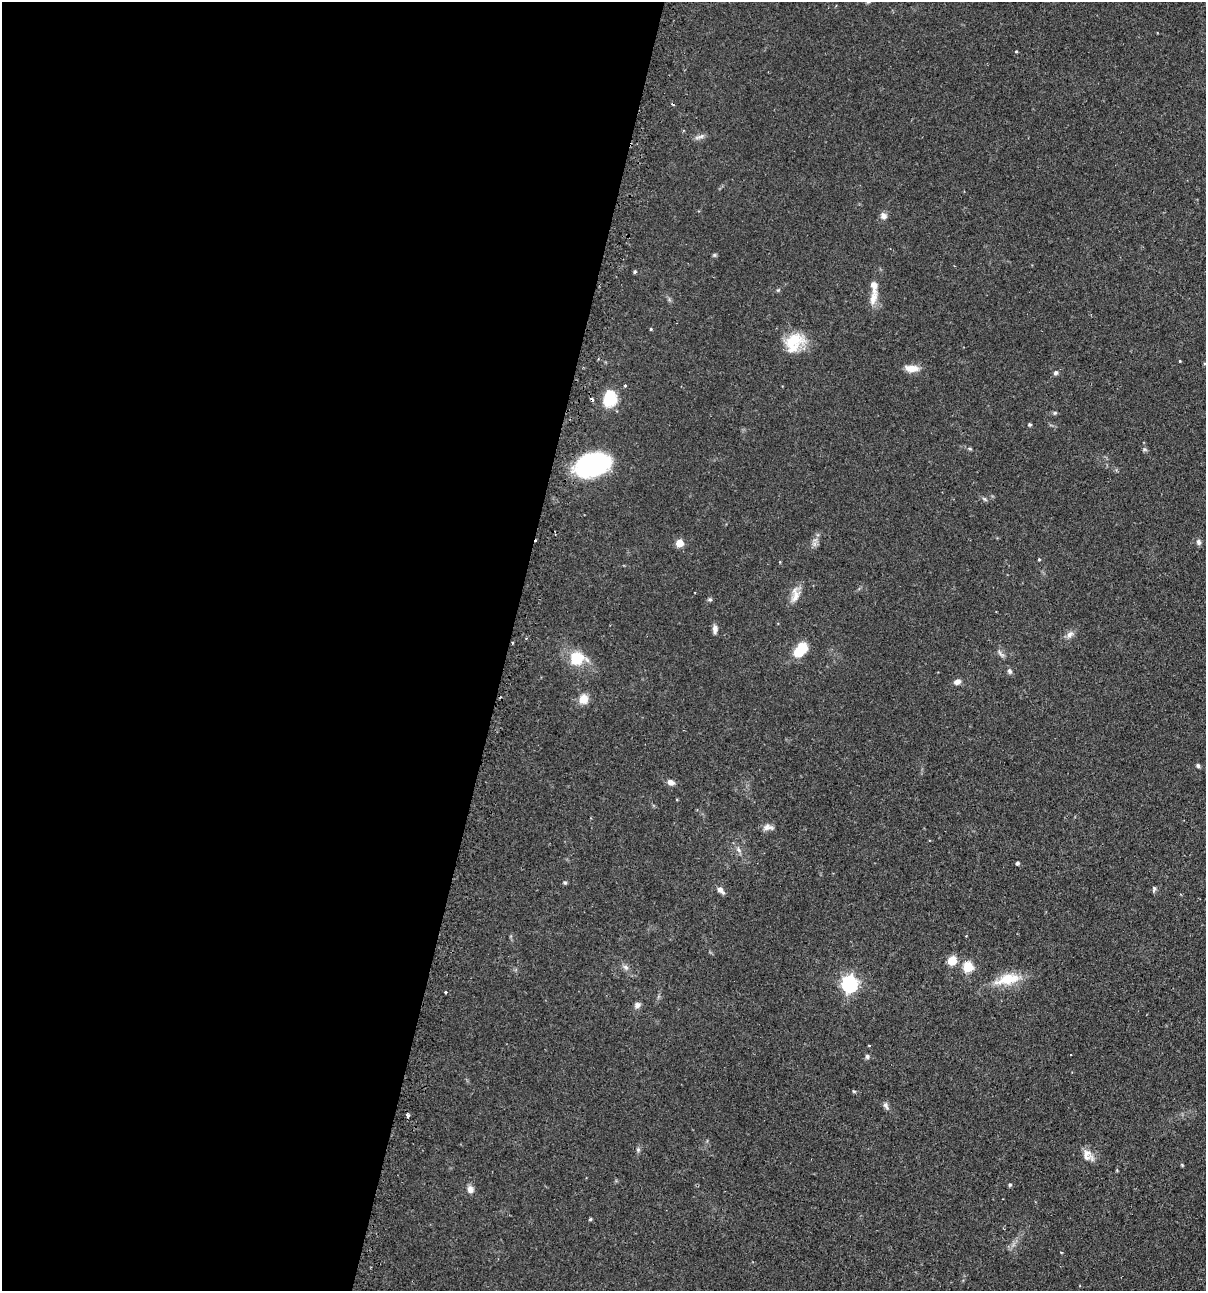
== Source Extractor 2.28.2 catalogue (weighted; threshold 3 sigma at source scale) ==
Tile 5 of 4 x 4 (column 1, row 2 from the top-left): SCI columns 154-1357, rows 2614-3902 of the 5247 x 5227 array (HDU 1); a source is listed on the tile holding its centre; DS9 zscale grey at full resolution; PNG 1208 x 1293 px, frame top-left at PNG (2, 2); no overlay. Shown black and unused: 42% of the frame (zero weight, under 2 of 3 exposures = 4% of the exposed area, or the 3 px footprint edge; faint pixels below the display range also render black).
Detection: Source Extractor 2.28.2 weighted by HDU 2 'WHT'; one run over the whole footprint, this tile lists its part. Background 0.0889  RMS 0.0054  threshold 0.0242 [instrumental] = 3 sigma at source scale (4.5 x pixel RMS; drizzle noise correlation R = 1.50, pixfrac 1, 0.05/0.05 arcsec/px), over >= 5 px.
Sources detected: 66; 4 cosmic-ray / hot-pixel residue — not listed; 2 inside a brighter listed object's ellipse — not listed separately; the other 60 listed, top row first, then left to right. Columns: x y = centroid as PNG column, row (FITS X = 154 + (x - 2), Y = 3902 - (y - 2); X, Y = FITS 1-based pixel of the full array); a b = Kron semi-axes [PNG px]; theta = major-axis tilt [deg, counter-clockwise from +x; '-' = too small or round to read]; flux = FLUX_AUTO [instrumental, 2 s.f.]
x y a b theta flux
1016 51 4 3 - 0.48
701 136 11 5 22 1.7
883 216 9 8 - 2.4
714 255 5 5 - 0.72
635 272 4 4 - 0.71
778 290 5 4 - 0.59
873 298 23 9 74 5.6
651 329 4 3 - 0.5
793 340 28 17 15 15
1180 361 3 3 - 0.4
911 368 16 8 -4 5.8
1056 373 6 5 - 1.1
625 385 3 3 - 0.76
610 398 19 14 74 15
1055 413 5 5 - 0.72
1030 424 4 4 - 0.9
970 449 6 3 -19 0.67
1144 449 7 5 -18 0.89
592 465 32 20 18 70
984 499 7 4 -45 0.83
1199 542 8 6 -87 1.4
679 543 5 5 - 13
1039 559 3 3 - 0.52
795 595 23 11 84 5.4
710 599 6 5 - 0.84
715 629 10 5 88 2.6
1070 634 11 7 44 2.5
512 642 3 3 - 0.56
800 650 18 11 49 12
1001 653 13 4 -45 1.5
577 658 21 17 -3 14
1009 671 7 6 - 1.4
957 682 9 6 19 2.3
583 699 11 10 - 5.9
1198 766 6 4 -74 0.9
671 782 9 6 -25 2.7
768 827 14 7 -5 2.6
738 849 8 4 -60 1.4
1017 863 4 3 - 1.3
565 883 5 5 - 0.67
1154 889 8 5 88 0.99
720 890 10 5 -44 2.7
952 961 5 5 - 23
626 967 9 6 -41 1.7
968 967 5 5 - 30
1008 979 34 13 11 14
849 984 7 7 - 140
446 992 3 3 - 0.85
637 1005 8 7 - 1.9
869 1045 3 3 - 0.86
867 1056 6 6 - 1.2
854 1091 6 3 -1 0.6
886 1106 12 6 -64 1.7
408 1115 3 3 - 3.4
638 1150 6 5 - 0.93
1087 1155 18 11 84 4.7
1182 1165 4 3 - 0.56
1010 1185 4 4 - 0.84
470 1190 9 8 - 2.7
590 1219 4 3 - 0.66
Overlapping masked pixels (flux is a lower limit): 1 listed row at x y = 512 642